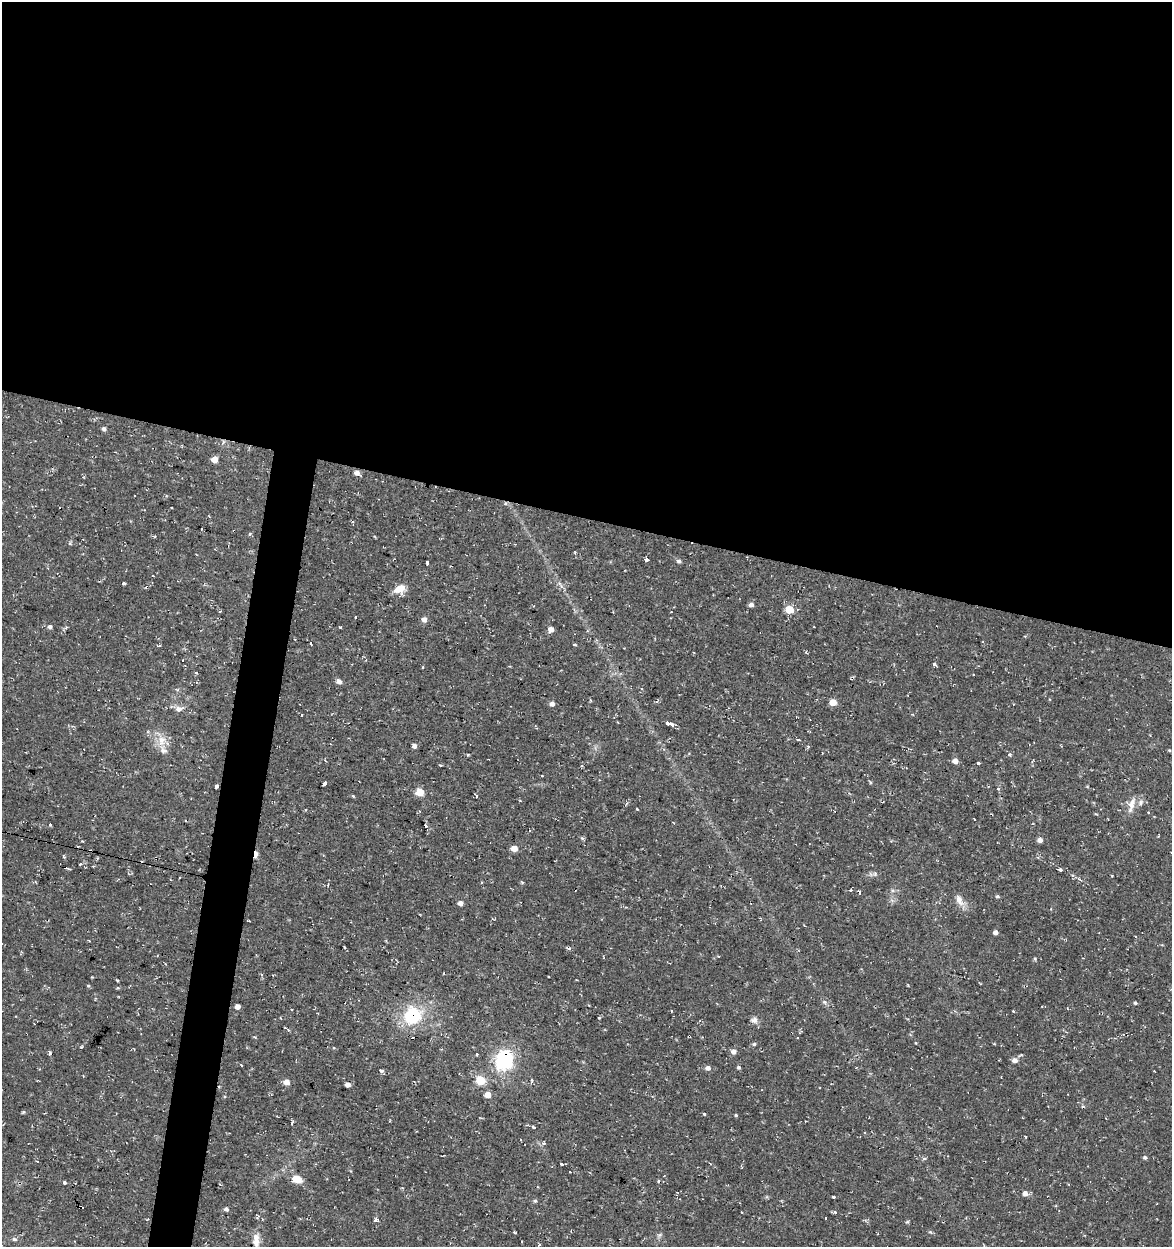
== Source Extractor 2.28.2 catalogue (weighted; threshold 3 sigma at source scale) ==
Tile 3 of 4 x 4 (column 3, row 1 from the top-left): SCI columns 2623-3792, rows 3735-4979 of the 5185 x 4991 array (HDU 1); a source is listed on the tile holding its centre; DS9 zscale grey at full resolution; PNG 1174 x 1249 px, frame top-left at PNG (2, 2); no overlay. Shown black and unused: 44% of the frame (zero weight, under 2 of 3 exposures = <1% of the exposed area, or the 3 px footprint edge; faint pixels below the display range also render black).
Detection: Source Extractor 2.28.2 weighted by HDU 2 'WHT'; one run over the whole footprint, this tile lists its part. Background 0.0282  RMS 0.0038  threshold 0.0172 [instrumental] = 3 sigma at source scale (4.5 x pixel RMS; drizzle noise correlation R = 1.50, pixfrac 1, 0.0396/0.0396 arcsec/px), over >= 5 px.
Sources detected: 146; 23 cosmic-ray / hot-pixel residue — not listed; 2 inside a brighter listed object's ellipse — not listed separately; the other 121 listed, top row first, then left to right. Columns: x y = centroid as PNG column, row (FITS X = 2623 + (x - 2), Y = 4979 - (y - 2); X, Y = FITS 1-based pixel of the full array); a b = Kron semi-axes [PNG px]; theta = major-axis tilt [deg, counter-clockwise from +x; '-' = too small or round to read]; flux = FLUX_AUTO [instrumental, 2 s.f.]
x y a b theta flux
103 429 5 4 - 1
214 459 5 5 - 3.6
357 473 5 4 - 2.1
249 534 5 3 - 0.4
575 552 4 3 - 0.39
646 560 4 3 - 3.3
679 561 5 5 - 0.93
427 563 4 3 - 2.3
153 576 3 2 - 0.32
123 583 3 3 - 1.9
399 589 13 9 26 4.7
751 605 5 4 - 1.6
789 609 6 6 - 7.5
220 611 4 2 - 0.38
671 612 2 2 - 0.26
355 617 3 2 - 0.55
424 619 6 5 - 1.9
50 627 6 5 - 0.75
340 627 3 3 - 0.38
66 628 5 4 - 0.54
551 629 5 5 - 2.3
1025 636 4 3 - 0.38
295 639 3 3 - 1.2
311 643 3 3 - 8.9
159 646 5 3 - 0.46
935 664 5 4 - 0.63
423 668 3 3 - 0.9
339 681 5 4 - 1.9
591 701 4 3 - 0.46
833 702 5 4 - 5.6
552 704 6 6 - 1.2
179 709 10 7 5 1.9
671 724 5 3 - 8.4
161 740 14 9 71 3.9
799 740 3 3 - 1
414 746 5 5 - 1.4
808 746 4 4 - 0.55
1169 750 5 3 - 0.34
468 755 5 3 - 0.37
1010 755 5 3 - 0.43
955 761 5 4 - 2.8
978 763 4 3 - 1.7
542 776 3 2 - 0.51
870 782 5 3 - 0.41
325 783 4 4 - 1.9
217 786 4 3 - 8.7
998 789 5 4 - 0.69
420 792 5 5 - 10
353 796 5 3 - 0.38
477 796 5 3 - 0.36
1141 802 8 5 83 1
1132 804 18 7 72 3.2
637 809 3 3 - 0.58
974 819 3 2 - 0.57
50 824 3 3 - 1.8
1040 840 5 4 - 1.8
514 848 5 5 - 3.9
255 854 7 3 89 4.6
64 857 3 3 - 0.68
1060 870 4 3 - 2.2
875 874 6 4 -73 0.6
328 885 4 3 - 0.74
851 891 3 3 - 1.2
997 896 5 4 - 0.53
959 900 16 8 -66 2.9
460 903 4 4 - 1.8
1051 909 4 3 - 0.29
995 932 4 4 - 1.3
344 947 4 2 - 0.33
1035 959 5 4 - 0.42
117 980 4 2 - 0.43
824 1002 7 5 -22 0.88
1135 1003 4 4 - 0.51
237 1007 4 4 - 2.1
292 1009 3 3 - 0.62
672 1010 3 2 - 0.46
412 1016 20 19 - 19
754 1020 9 8 - 1.6
797 1037 3 2 - 0.44
754 1044 5 5 - 0.54
994 1044 3 2 - 0.44
733 1052 5 5 - 1.7
477 1054 3 3 - 1.5
1014 1060 6 5 - 1.7
504 1061 14 12 89 35
241 1065 3 2 - 0.52
738 1067 5 4 - 0.6
708 1068 5 5 - 1.5
381 1071 6 5 - 0.7
480 1080 5 5 - 16
532 1080 5 4 - 0.53
287 1082 5 5 - 2.5
347 1084 4 4 - 2
487 1095 5 5 - 3.2
23 1112 6 3 71 0.39
704 1114 3 3 - 1.1
736 1115 4 3 - 0.42
292 1123 5 3 - 0.5
534 1127 3 3 - 0.87
1025 1137 3 2 - 0.76
543 1143 4 3 - 1.3
1145 1157 5 4 - 0.77
924 1159 5 4 - 0.65
37 1161 3 3 - 0.35
562 1164 3 3 - 2.3
297 1179 13 9 -19 3.6
658 1181 3 3 - 0.66
64 1183 3 3 - 1.1
1025 1193 6 6 - 1.8
535 1201 5 4 - 0.63
226 1209 4 4 - 1
742 1212 3 2 - 0.28
835 1212 5 4 - 0.61
825 1218 3 2 - 0.5
376 1220 6 5 - 0.92
907 1222 5 4 - 0.48
515 1232 3 2 - 0.54
930 1232 6 5 - 0.54
659 1235 6 5 - 0.72
14 1239 6 5 - 0.79
256 1240 18 8 -88 3.7
Overlapping masked pixels (flux is a lower limit): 4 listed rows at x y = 217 786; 255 854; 412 1016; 504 1061
Unlisted compact peaks at least as high as the median listed source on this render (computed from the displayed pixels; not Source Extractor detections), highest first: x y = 833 1197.